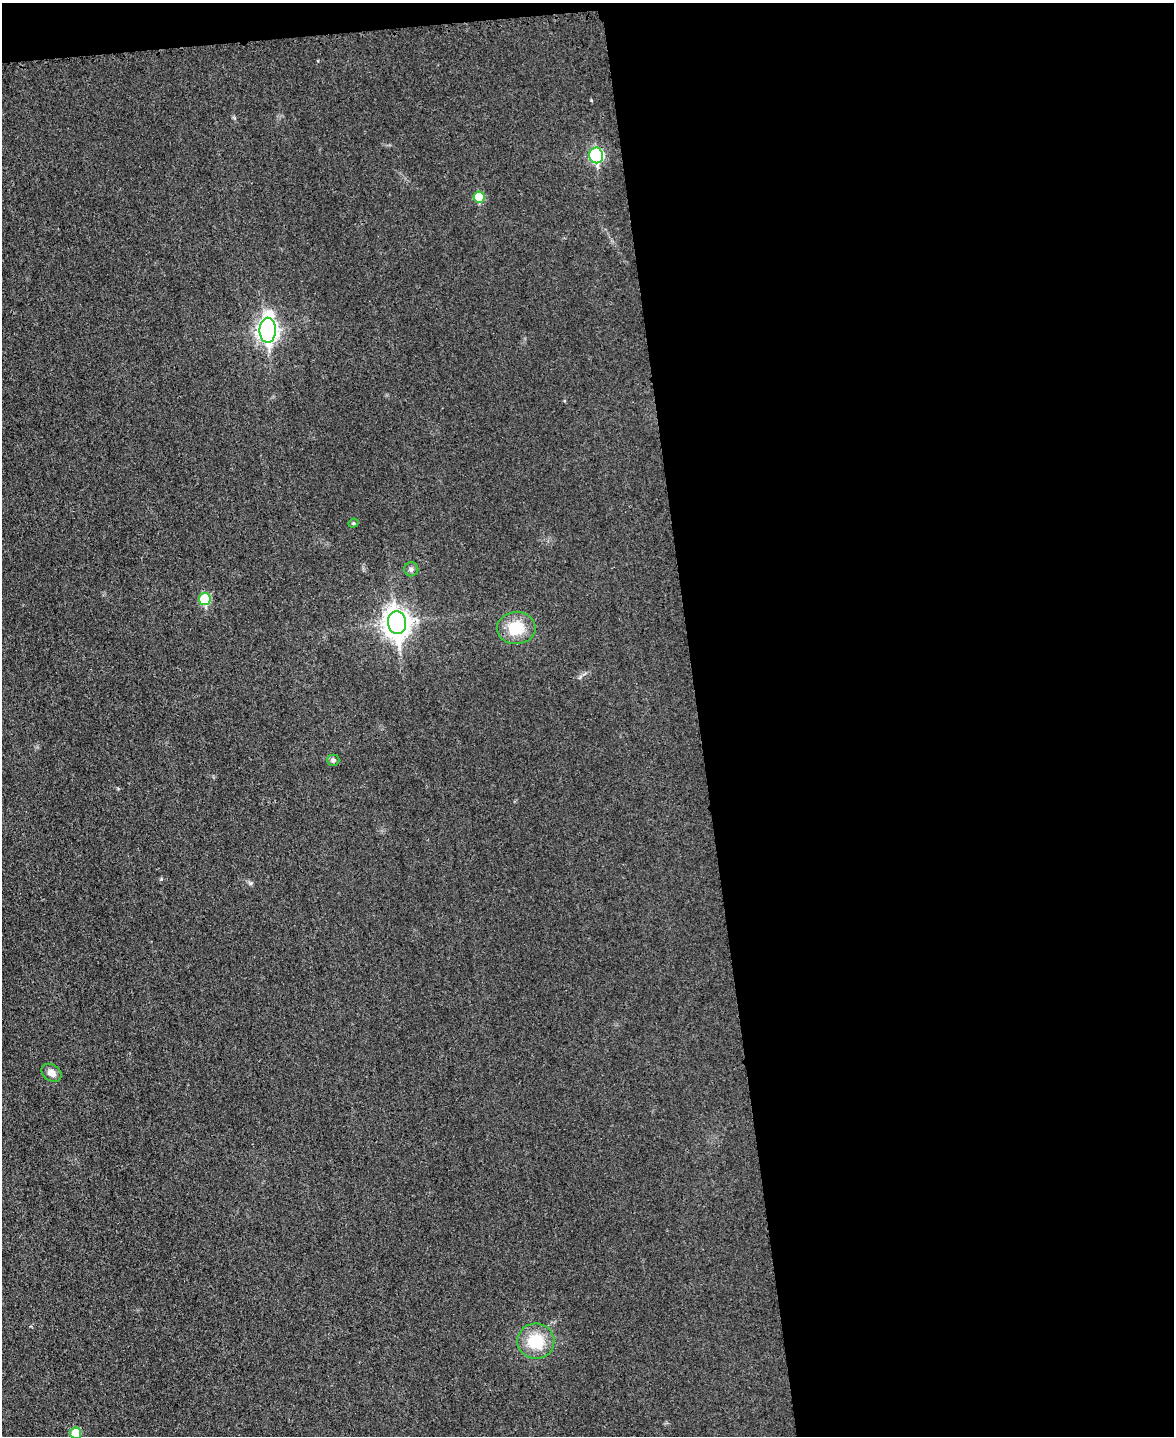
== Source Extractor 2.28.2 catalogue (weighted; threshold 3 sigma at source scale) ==
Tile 4 of 4 x 3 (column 4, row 1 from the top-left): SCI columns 3531-4702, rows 3119-4552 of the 4714 x 4696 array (HDU 1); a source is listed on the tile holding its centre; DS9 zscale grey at full resolution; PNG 1176 x 1438 px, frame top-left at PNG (2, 3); each listed source drawn as its Kron ellipse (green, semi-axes under 4 px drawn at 4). Shown black and unused: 42% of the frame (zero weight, under 3 of 4 exposures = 2% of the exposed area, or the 3 px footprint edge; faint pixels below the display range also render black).
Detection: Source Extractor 2.28.2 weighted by HDU 2 'WHT'; one run over the whole footprint, this tile lists its part. Background 0.0269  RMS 0.0049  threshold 0.0222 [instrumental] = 3 sigma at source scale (4.5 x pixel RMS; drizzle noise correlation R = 1.50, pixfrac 1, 0.05/0.05 arcsec/px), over >= 5 px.
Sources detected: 12; all 12 listed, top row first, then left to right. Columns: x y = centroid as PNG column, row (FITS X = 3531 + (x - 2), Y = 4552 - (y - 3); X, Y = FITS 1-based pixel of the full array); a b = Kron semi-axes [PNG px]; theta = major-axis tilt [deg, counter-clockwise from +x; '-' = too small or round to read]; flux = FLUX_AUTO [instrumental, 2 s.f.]
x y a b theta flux
596 155 8 7 - 60
479 197 6 5 - 14
268 330 12 8 90 250
353 523 5 4 - 0.7
411 569 7 7 - 1.4
205 599 6 5 - 23
397 623 11 9 -82 490
516 628 19 16 3 14
333 760 6 5 - 1.5
52 1073 11 8 -35 3.4
536 1341 18 17 - 16
76 1433 6 5 - 16
Isophote crosses this tile's border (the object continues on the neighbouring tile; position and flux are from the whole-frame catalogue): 1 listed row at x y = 76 1433